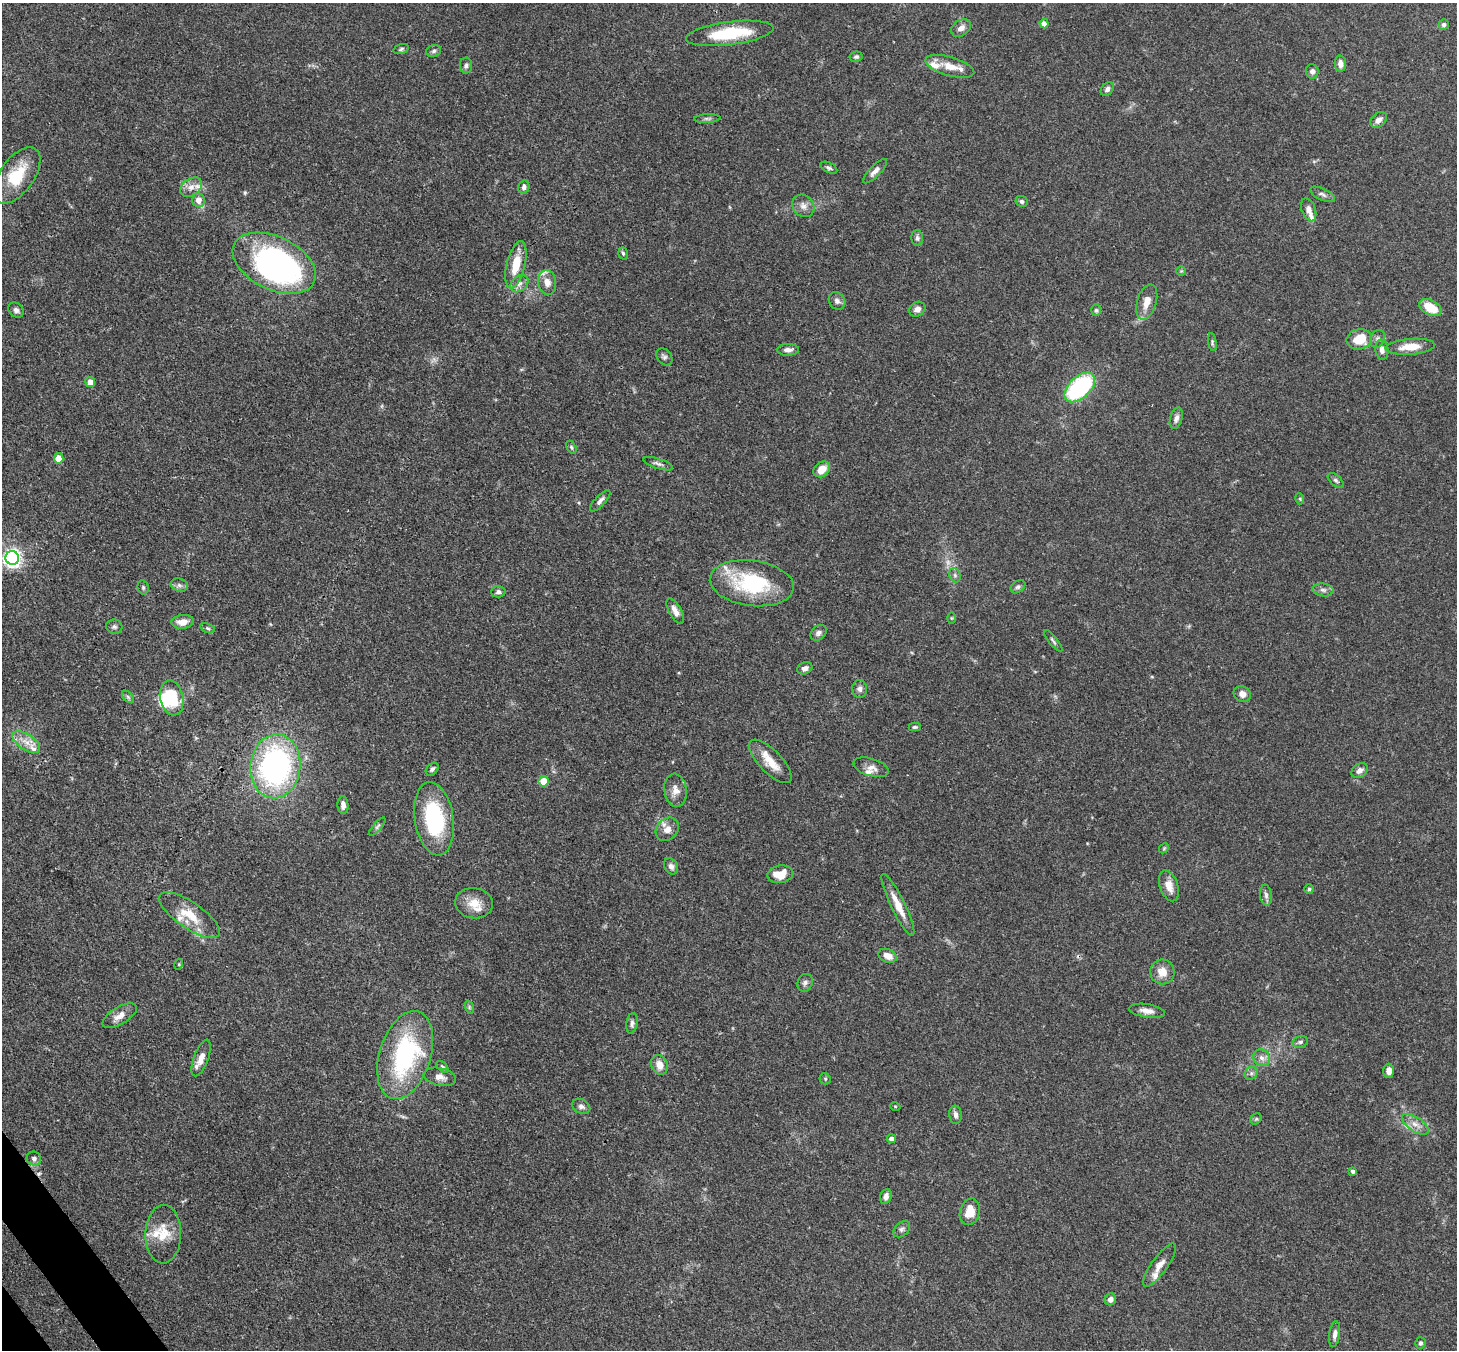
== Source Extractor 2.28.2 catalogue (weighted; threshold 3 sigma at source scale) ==
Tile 7 of 4 x 4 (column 3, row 2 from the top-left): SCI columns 2987-4441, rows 2905-4252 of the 5973 x 5945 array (HDU 1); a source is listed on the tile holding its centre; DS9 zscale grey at full resolution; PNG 1459 x 1352 px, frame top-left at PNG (2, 3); each listed source drawn as its Kron ellipse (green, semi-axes under 4 px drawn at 4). Shown black and unused: <1% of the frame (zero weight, under 3 of 4 exposures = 7% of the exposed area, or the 3 px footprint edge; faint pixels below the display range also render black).
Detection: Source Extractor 2.28.2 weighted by HDU 2 'WHT'; one run over the whole footprint, this tile lists its part. Background 0.154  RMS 0.0047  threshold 0.021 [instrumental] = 3 sigma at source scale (4.5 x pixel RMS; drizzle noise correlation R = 1.50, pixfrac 1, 0.05/0.05 arcsec/px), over >= 5 px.
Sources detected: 145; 1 too faint to see at this stretch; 3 inside a brighter object's white glare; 2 cosmic-ray / hot-pixel residue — neither listed nor drawn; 9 inside a brighter listed object's ellipse — not listed separately; the other 130 listed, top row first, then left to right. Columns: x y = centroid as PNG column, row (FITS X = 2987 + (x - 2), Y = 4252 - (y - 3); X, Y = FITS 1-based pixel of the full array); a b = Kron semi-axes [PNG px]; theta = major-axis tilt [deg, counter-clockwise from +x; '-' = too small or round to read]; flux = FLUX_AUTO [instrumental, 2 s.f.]
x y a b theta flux
1044 24 4 4 - 4.4
1444 24 5 5 - 1.1
961 28 11 7 35 2.5
730 33 44 11 7 25
401 49 8 4 17 0.9
434 51 8 5 18 1.1
856 57 6 5 - 0.94
1340 64 8 6 -86 2.8
466 66 8 6 89 1.2
950 66 25 9 -16 7
1312 71 7 6 - 1.6
1107 89 7 5 49 1.4
707 119 13 4 2 1.1
1379 120 9 6 41 2.4
829 168 9 5 -25 1.1
875 171 16 5 46 2.3
17 175 32 17 54 19
191 187 12 8 35 3.4
524 187 7 5 74 1.3
1322 194 13 5 -24 1.6
198 200 7 6 - 3.9
1021 201 6 5 - 1.1
803 206 12 10 -45 3.1
1309 210 12 7 -70 2.5
917 238 8 6 -87 1.3
623 253 6 4 -72 0.81
274 263 44 26 -26 140
516 265 24 9 76 11
1181 271 5 5 - 0.56
547 282 12 9 -82 3.7
519 284 10 7 43 2.2
837 301 9 7 -54 2.1
1147 302 18 9 73 5.5
1430 307 12 7 -27 11
917 309 8 7 - 2.7
16 310 8 6 -41 1.8
1096 310 6 5 - 0.85
1359 339 13 10 11 11
1377 339 9 7 65 1.6
1212 342 9 4 -81 0.83
1410 347 25 8 4 7.5
788 350 11 6 1 2.3
1382 350 10 6 -83 2.6
664 357 9 7 -50 1.4
90 382 5 4 - 4.8
1080 387 18 10 43 56
1176 418 11 6 74 2
571 447 7 4 -61 0.83
59 458 5 5 - 8.3
658 464 15 5 -18 1.6
822 469 9 7 40 5.9
1336 480 10 5 -41 1.1
1300 499 5 3 - 0.48
600 501 14 5 47 1.7
12 558 7 6 - 210
955 575 7 5 -69 1.1
752 583 42 22 -7 40
179 585 9 6 -16 1.5
143 587 7 5 -76 0.97
1018 587 8 5 35 1.1
1323 590 10 6 -8 1.8
498 592 7 5 3 1.2
675 611 14 6 -62 2.9
951 618 6 4 -90 0.5
183 622 11 7 5 4.4
114 627 8 7 - 1.3
208 628 7 4 -20 0.8
818 633 9 7 41 1.6
1053 641 13 3 -51 1
805 668 8 6 22 1.9
860 689 9 7 -86 1.8
1242 694 9 7 -31 3
128 697 7 4 -45 0.94
172 698 18 11 -77 21
915 727 6 4 1 0.7
26 742 16 8 -34 4.7
770 761 28 11 -46 8.3
275 766 32 25 83 110
871 767 18 8 -17 3.1
432 769 7 5 45 1.4
1359 771 9 6 40 2
544 781 5 5 - 10
675 790 16 11 -83 4.2
343 805 9 5 -86 2.2
434 819 37 19 -81 42
377 827 11 4 50 1.1
667 829 13 10 45 4.1
1164 848 5 4 - 0.58
671 866 9 6 -58 1.8
780 874 13 8 9 8.1
1169 886 16 9 -71 4.7
1309 889 5 5 - 0.65
1266 895 10 6 -82 1.7
474 903 19 15 -8 7.9
898 905 34 7 -64 7.5
189 915 36 13 -34 12
887 956 9 6 -22 4.4
179 964 5 3 - 0.44
1162 972 12 12 - 5.6
805 983 9 7 66 1.6
469 1007 7 4 -73 0.86
1147 1011 18 6 -9 3.3
120 1016 19 8 31 4.3
632 1023 10 5 82 1.5
1300 1042 8 5 16 1.2
405 1055 45 25 73 62
201 1058 19 7 70 4.9
1262 1058 9 7 -40 2.3
659 1065 10 8 -66 4.4
442 1067 7 4 -44 0.81
1389 1071 7 5 -88 3
1251 1073 7 6 - 1.2
440 1077 16 9 -11 3.2
825 1079 6 5 - 0.75
581 1106 9 7 -28 1.7
895 1106 5 3 - 0.43
955 1115 9 6 -83 1.8
1256 1119 6 5 - 0.74
1415 1124 15 7 -34 3.6
891 1139 4 4 - 2.4
34 1159 7 6 - 1.5
1353 1171 4 4 - 1.2
886 1196 8 5 68 2.3
970 1212 13 10 75 7.5
902 1229 9 6 44 1.4
163 1234 29 18 89 11
1160 1265 26 8 54 4.5
1110 1299 6 5 - 2.3
1335 1334 13 5 82 1.9
1420 1343 5 5 - 1
Overlapping masked pixels (flux is a lower limit): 1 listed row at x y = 274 263